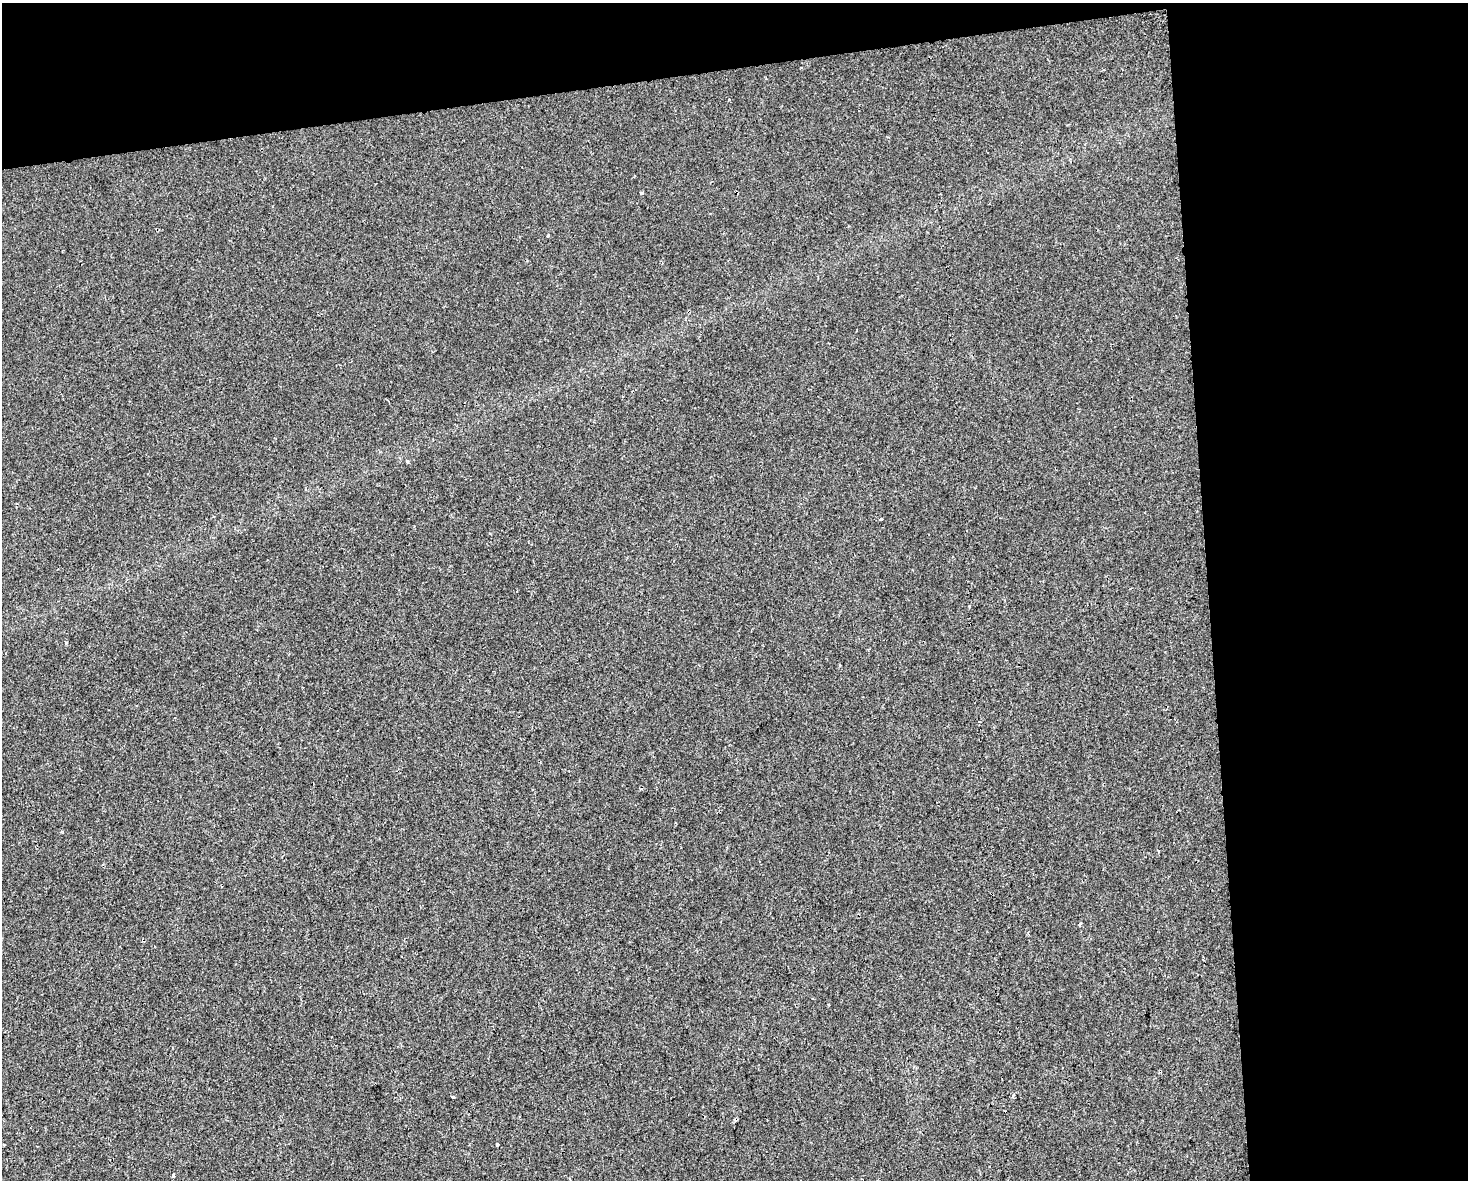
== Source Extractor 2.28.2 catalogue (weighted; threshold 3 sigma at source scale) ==
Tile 3 of 3 x 4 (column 3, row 1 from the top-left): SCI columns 2948-4413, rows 3534-4711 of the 4473 x 4711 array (HDU 1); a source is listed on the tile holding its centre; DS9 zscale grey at full resolution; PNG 1470 x 1182 px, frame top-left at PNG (2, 3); no overlay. Shown black and unused: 24% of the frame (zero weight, under 2 of 3 exposures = <1% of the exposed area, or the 3 px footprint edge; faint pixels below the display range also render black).
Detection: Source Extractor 2.28.2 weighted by HDU 2 'WHT'; one run over the whole footprint, this tile lists its part. Background -6.59e-04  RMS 0.0042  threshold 0.0191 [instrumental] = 3 sigma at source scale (4.5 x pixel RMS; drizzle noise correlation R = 1.50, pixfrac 1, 0.0396/0.0396 arcsec/px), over >= 5 px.
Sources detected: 7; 1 cosmic-ray / hot-pixel residue — not listed; the other 6 listed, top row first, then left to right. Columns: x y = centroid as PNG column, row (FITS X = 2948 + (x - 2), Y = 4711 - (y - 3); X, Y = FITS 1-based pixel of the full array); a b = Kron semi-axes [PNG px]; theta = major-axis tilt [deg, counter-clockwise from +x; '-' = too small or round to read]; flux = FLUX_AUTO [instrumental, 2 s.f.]
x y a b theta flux
641 193 4 3 - 0.76
548 235 4 3 - 0.33
880 519 3 3 - 0.95
979 721 4 2 - 0.34
497 1145 3 3 - 0.69
173 1175 3 3 - 0.59